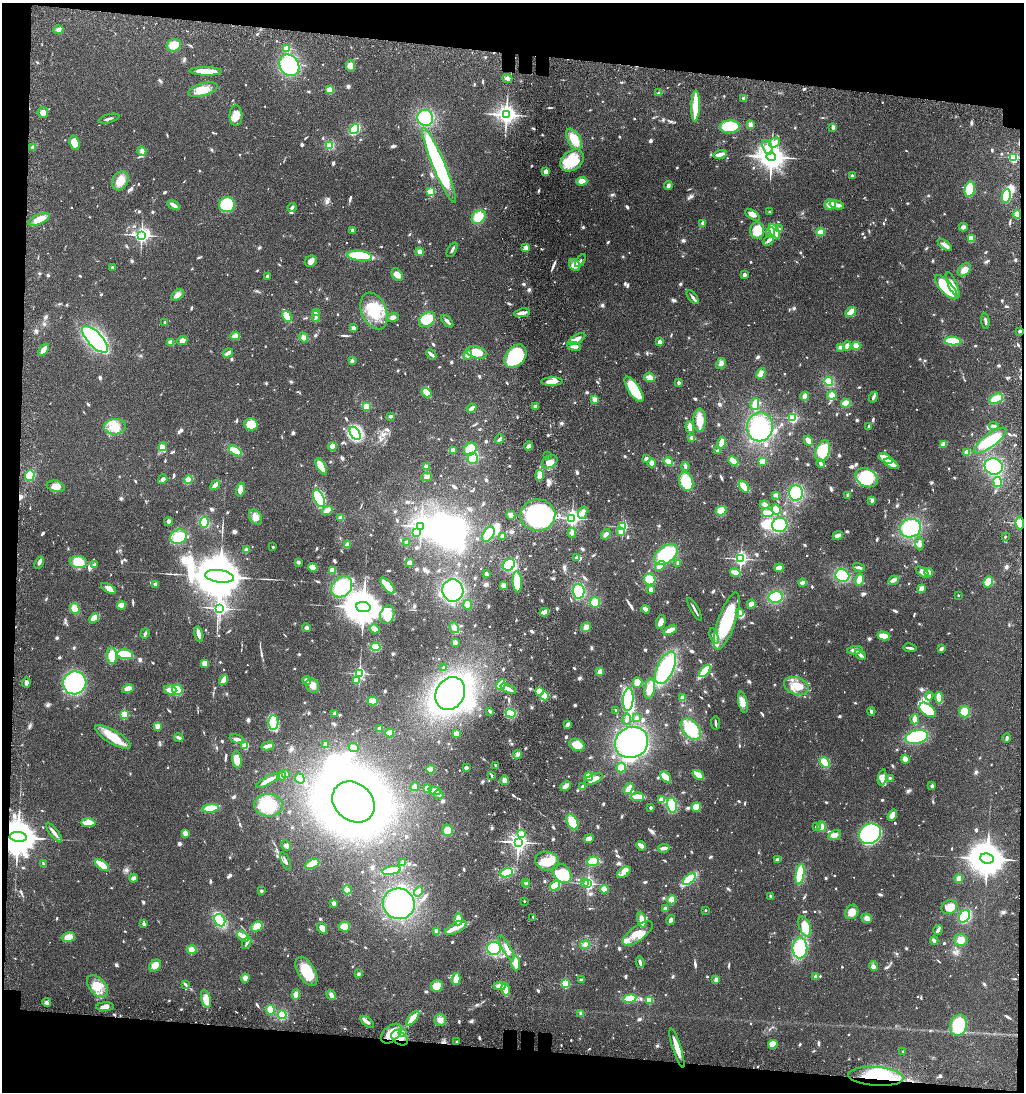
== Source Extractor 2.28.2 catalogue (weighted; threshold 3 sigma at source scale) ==
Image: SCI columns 251-4336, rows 159-4517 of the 4678 x 4675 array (HDU 1 of 3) = the unmasked area's bounding box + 8 px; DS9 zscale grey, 4 x 4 block average (1 PNG px = mean of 4 x 4 image px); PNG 1026 x 1094 px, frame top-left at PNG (2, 3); each listed source drawn as its Kron ellipse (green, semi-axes under 4 px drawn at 4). Shown black and unused: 11% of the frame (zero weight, under 3 of 4 exposures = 13% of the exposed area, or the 3 px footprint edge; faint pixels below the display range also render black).
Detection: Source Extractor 2.28.2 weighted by HDU 2 'WHT'. Background 0.119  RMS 0.0069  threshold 0.0312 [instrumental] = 3 sigma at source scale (4.5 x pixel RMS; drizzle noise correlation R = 1.50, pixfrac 1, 0.05/0.05 arcsec/px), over >= 5 px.
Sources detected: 1264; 29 inside a brighter object's white glare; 3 cosmic-ray / hot-pixel residue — neither listed nor drawn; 12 coinciding with a brighter row at this scale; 57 inside a brighter listed object's ellipse — not listed separately; of the other 1163, all 500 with FLUX_AUTO >= 9.83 (the completeness limit of this list) listed and drawn (663 fainter detections not listed), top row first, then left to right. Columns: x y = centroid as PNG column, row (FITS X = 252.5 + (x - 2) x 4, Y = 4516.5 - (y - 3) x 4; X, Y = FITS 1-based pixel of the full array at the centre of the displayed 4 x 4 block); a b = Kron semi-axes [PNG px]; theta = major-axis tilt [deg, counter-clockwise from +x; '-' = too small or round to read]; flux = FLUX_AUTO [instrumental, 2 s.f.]
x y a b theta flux
58 30 5 4 - 17
174 45 7 6 - 55
287 49 2 2 - 180
289 65 11 9 -56 260
351 66 6 4 -85 17
206 71 16 4 -1 65
507 78 5 3 - 14
203 90 15 6 16 68
330 90 2 2 - 190
659 93 3 2 - 12
744 98 2 2 - 38
695 106 15 2 88 250
43 112 6 5 - 26
506 115 3 3 - 2800
236 116 10 6 -89 48
425 118 8 8 - 190
109 119 11 2 14 12
750 124 2 2 - 100
730 127 10 6 2 170
833 127 3 2 - 16
354 129 5 3 - 210
574 139 11 6 -61 74
775 142 6 4 36 16
75 143 7 5 -73 62
329 145 4 3 - 56
32 147 2 2 - 12
767 147 7 4 -68 20
142 151 5 4 - 13
720 154 7 2 16 32
771 157 5 4 - 6800
1013 158 2 2 - 490
572 160 13 9 39 140
439 165 40 6 -67 730
546 171 2 2 - 100
852 176 2 2 - 22
120 181 10 7 63 59
582 181 5 4 - 34
668 185 4 3 - 15
970 189 8 5 78 120
431 192 2 2 - 290
1006 196 7 4 80 110
830 204 6 5 - 32
173 205 6 3 -33 24
227 205 8 7 - 150
837 205 7 3 -16 31
292 207 4 2 - 10
769 211 2 2 - 15
1017 214 4 4 - 25
752 215 8 3 -30 22
479 217 8 6 48 79
39 219 11 5 25 55
703 223 4 3 - 16
963 227 4 4 - 12
780 229 2 2 - 13
352 230 2 2 - 38
757 231 8 7 - 71
774 231 8 3 -60 160
821 232 4 3 - 30
771 233 5 4 - 17
141 235 3 2 - 1700
971 238 4 3 - 34
769 240 6 3 44 14
945 245 8 3 -37 15
526 248 2 2 - 120
452 250 8 2 59 12
420 252 4 4 - 19
360 256 12 5 -6 170
311 261 6 5 - 21
580 261 7 2 56 10
575 265 6 5 - 40
112 267 2 2 - 24
964 270 7 5 42 45
397 275 7 5 -56 32
744 275 2 2 - 62
267 277 3 2 - 13
953 285 14 4 -65 31
946 287 15 6 -49 240
178 295 7 4 34 22
693 297 8 3 -53 14
374 311 19 12 -68 140
316 312 2 2 - 90
851 312 6 3 44 52
522 313 8 3 9 26
287 316 6 3 -60 79
316 316 5 2 - 12
393 318 6 4 19 18
427 319 9 6 39 130
447 321 8 3 -47 12
985 321 7 2 -82 11
165 322 2 2 - 15
353 328 2 2 - 68
1020 331 2 2 - 10
235 336 5 3 - 24
303 337 5 4 - 12
95 339 17 7 -46 530
577 339 9 4 29 23
182 341 5 4 - 24
953 341 8 4 -3 130
170 342 2 2 - 110
659 342 2 2 - 77
574 346 7 3 -7 15
847 346 4 3 - 19
856 346 4 3 - 35
840 347 3 2 - 15
44 350 7 3 53 47
477 352 11 5 -14 74
228 353 5 2 - 19
431 354 6 3 -47 11
468 355 4 3 - 16
515 356 13 9 50 300
352 361 2 2 - 48
721 364 6 4 58 14
761 374 5 3 - 31
649 377 5 4 - 26
552 381 11 3 1 48
829 381 4 3 - 66
679 382 2 2 - 39
634 389 15 5 -57 190
427 393 5 3 - 55
832 395 5 4 - 25
805 396 4 2 - 35
873 397 6 3 68 11
996 399 7 5 24 74
595 400 4 3 - 29
846 403 5 2 - 85
755 404 6 3 78 51
367 406 2 2 - 240
535 406 2 2 - 65
471 408 5 2 - 18
390 416 3 2 - 11
793 418 2 2 - 500
700 420 11 6 89 53
251 424 7 6 - 94
869 426 4 2 - 12
994 426 5 2 - 14
115 427 11 8 3 58
690 427 6 2 -85 42
760 427 14 13 - 280
355 433 7 4 -58 140
692 438 3 3 - 19
499 439 5 2 - 10
990 440 20 6 36 150
808 441 5 2 - 58
721 443 6 3 68 42
943 444 3 3 - 27
529 446 4 2 - 20
163 447 4 3 - 13
333 447 4 3 - 38
470 449 7 6 - 100
453 450 4 3 - 17
235 451 7 4 -33 87
718 451 3 2 - 17
823 451 11 7 69 150
967 452 2 2 - 140
547 456 2 2 - 11
473 458 6 5 - 85
886 458 7 3 -29 69
646 459 4 3 - 12
668 461 5 3 - 35
733 461 5 2 - 76
762 461 4 3 - 29
549 462 8 5 31 38
652 463 4 3 - 22
821 464 4 2 - 13
891 464 8 3 -28 52
685 466 4 2 - 12
994 466 9 8 - 230
321 467 9 4 -60 54
426 467 4 4 - 16
30 475 5 4 - 79
540 475 5 3 - 47
426 477 5 3 - 10
866 478 12 9 -29 170
163 479 5 3 - 12
189 480 4 3 - 52
686 482 9 7 -69 130
998 482 5 4 - 53
215 485 6 2 48 42
56 486 9 5 -14 39
744 487 6 3 -51 81
240 490 7 4 78 28
796 493 8 7 - 170
776 495 4 3 - 13
848 495 3 2 - 12
319 498 9 5 -64 230
872 500 3 2 - 14
765 505 5 2 - 19
776 509 5 4 - 54
327 510 5 4 - 13
721 511 5 4 - 58
583 513 6 4 65 31
768 513 6 3 -11 66
511 515 5 3 - 28
538 515 17 15 2 520
255 517 8 5 -55 29
341 518 4 4 - 13
572 518 2 2 - 1700
169 521 4 3 - 10
204 522 5 4 - 78
1020 523 6 4 -87 46
780 525 8 7 - 180
421 526 3 3 - 2100
623 527 2 2 - 550
910 528 10 9 - 190
621 532 2 2 - 96
416 533 4 4 - 24
572 533 5 4 - 12
488 534 8 5 56 88
606 534 6 3 55 14
838 535 5 3 - 18
502 536 4 2 - 18
179 537 8 7 - 100
1005 537 2 2 - 10
407 542 3 2 - 13
919 544 6 3 -87 18
347 545 4 3 - 20
273 547 2 2 - 18
246 550 4 3 - 17
666 554 13 8 36 220
577 558 3 2 - 14
741 559 2 2 - 1200
78 562 9 6 -9 80
298 562 3 3 - 11
39 563 6 2 68 16
409 563 3 3 - 24
678 563 4 2 - 12
95 565 2 2 - 39
509 565 6 5 - 120
660 566 5 2 - 66
859 567 6 2 -16 13
313 568 5 4 - 39
779 568 4 2 - 34
332 570 4 3 - 47
735 572 5 3 - 44
922 572 7 3 -36 18
929 572 4 3 - 17
486 574 3 2 - 10
842 575 7 6 - 160
219 576 14 6 -8 39000
650 580 6 5 - 71
859 580 6 4 75 48
894 580 5 3 - 12
517 582 11 4 -85 110
988 582 6 4 67 43
803 583 4 3 - 20
155 584 2 2 - 37
387 586 10 4 -49 75
504 586 3 3 - 26
342 587 12 9 45 190
108 588 8 4 -28 17
921 589 4 2 - 45
651 590 2 2 - 91
453 591 11 10 - 350
579 591 7 6 - 170
958 595 2 2 - 11
775 597 7 5 9 130
595 602 5 5 - 56
751 604 4 3 - 27
468 605 5 3 - 48
121 606 4 3 - 49
363 607 7 5 -7 16000
220 608 3 2 - 1400
75 609 5 4 - 58
646 609 4 3 - 26
695 609 13 2 -61 14
544 612 5 3 - 36
740 613 4 3 - 38
387 615 9 7 71 82
94 618 5 3 - 63
727 621 30 8 71 320
661 622 7 4 75 25
586 627 5 4 - 26
307 628 4 4 - 11
454 628 6 4 -58 23
374 629 5 2 - 42
670 630 7 3 27 37
145 634 5 2 - 11
199 634 8 2 -77 38
714 636 8 3 -75 12
884 636 6 3 -14 62
455 642 3 2 - 17
375 647 5 4 - 88
910 648 6 2 -9 12
941 649 4 3 - 10
855 650 8 4 6 18
125 654 8 5 -6 100
860 655 6 3 -40 15
112 656 8 5 -86 77
205 663 4 3 - 35
444 667 2 2 - 10
666 668 17 8 65 330
600 671 3 3 - 28
705 671 7 3 47 140
359 673 2 2 - 820
223 680 5 2 - 53
307 680 4 3 - 13
356 680 3 3 - 32
26 682 5 3 - 16
637 682 5 5 - 36
74 683 12 11 - 410
501 685 5 3 - 82
313 686 7 6 - 30
796 686 12 8 -19 68
128 688 6 4 16 32
650 688 10 5 81 55
508 689 8 2 -25 26
170 690 6 4 -17 40
177 690 5 5 - 78
539 691 2 2 - 140
450 694 17 14 59 570
545 696 4 4 - 75
929 696 4 3 - 14
682 697 3 3 - 11
939 698 6 3 -83 83
628 699 11 5 86 310
373 701 5 3 - 73
743 702 11 4 -76 40
616 710 3 2 - 11
927 710 9 5 -37 160
490 711 3 2 - 11
871 711 4 2 - 10
965 711 6 5 - 53
335 713 4 3 - 9.8
511 713 5 4 - 110
124 715 2 2 - 320
636 718 2 2 - 39
627 719 5 4 - 14
915 719 5 2 - 57
273 723 7 5 89 32
716 723 6 2 -84 10
567 725 4 3 - 18
157 726 2 2 - 130
380 728 2 2 - 54
691 729 12 8 -50 160
390 733 4 2 - 55
456 734 3 3 - 33
113 737 20 6 -31 96
917 737 11 6 12 310
179 738 4 2 - 17
1007 738 4 2 - 10
237 739 7 2 -15 16
632 742 17 15 29 570
325 745 4 2 - 13
577 745 8 5 -24 56
245 746 2 2 - 210
268 746 6 3 15 23
354 747 5 3 - 34
518 754 4 3 - 14
905 759 4 4 - 23
237 760 9 4 -80 49
825 762 6 4 -51 54
496 766 4 2 - 12
466 768 2 2 - 17
621 768 5 4 - 37
430 769 4 3 - 23
285 774 2 2 - 60
698 775 6 2 -36 87
282 776 4 2 - 18
492 776 2 2 - 11
589 777 4 3 - 80
666 777 6 2 -43 83
882 777 8 3 79 16
890 778 2 2 - 13
300 779 5 4 - 38
594 779 10 4 23 36
268 780 13 3 29 45
505 780 5 3 - 22
565 786 6 3 42 21
932 786 2 2 - 13
414 787 4 3 - 18
582 787 3 2 - 22
427 788 4 3 - 40
629 788 6 3 56 38
435 790 6 4 -17 18
439 795 5 3 - 16
638 797 6 3 -2 67
662 800 4 3 - 43
353 802 23 18 -41 4100
268 805 14 11 -4 130
672 805 7 5 -76 100
651 807 2 2 - 43
696 807 5 4 - 47
210 808 8 4 8 91
892 815 6 4 57 28
572 822 8 5 -61 94
88 823 7 4 -2 50
821 826 5 4 - 15
816 827 2 2 - 11
448 830 5 5 - 39
54 832 12 2 -52 24
185 833 3 2 - 32
522 833 2 2 - 32
870 834 11 10 - 710
835 835 7 4 24 23
18 837 8 5 -5 20000
589 838 5 3 - 18
518 842 3 3 - 2400
286 846 6 3 -47 10
641 846 5 2 - 26
664 848 6 2 9 25
987 858 7 5 -7 14000
778 859 4 3 - 11
285 861 9 2 -67 13
547 861 12 9 -12 69
593 861 6 4 5 92
402 863 3 2 - 20
44 864 4 2 - 13
312 864 7 3 23 100
102 865 8 3 -38 89
392 870 9 3 11 140
624 872 7 4 35 23
506 873 6 3 19 130
562 873 11 8 -47 89
800 874 10 4 81 190
133 878 4 3 - 12
689 879 7 3 41 180
959 879 4 2 - 43
526 882 2 2 - 71
584 883 2 2 - 17
588 883 2 2 - 970
527 885 4 2 - 17
555 886 5 4 - 89
604 889 4 4 - 37
347 890 4 3 - 17
261 891 2 2 - 32
419 891 5 4 - 22
771 896 3 2 - 11
672 900 4 4 - 45
524 901 2 2 - 11
334 903 4 3 - 12
399 904 16 15 - 420
949 907 8 6 26 57
665 909 3 2 - 23
705 910 2 2 - 14
852 912 7 6 - 46
964 916 7 5 57 210
533 917 2 2 - 16
867 918 5 4 - 17
458 919 6 3 87 65
220 920 6 5 - 75
642 920 7 3 -74 60
671 920 5 3 - 16
144 924 2 2 - 29
257 926 6 4 31 41
344 926 6 5 - 46
805 926 10 5 -69 76
322 928 6 4 -55 25
456 928 11 5 26 31
938 930 5 2 - 19
437 931 4 2 - 29
638 934 18 7 36 67
243 936 7 3 -36 19
68 937 7 5 13 38
961 940 7 6 - 35
934 941 4 2 - 19
247 943 6 2 65 13
585 944 5 3 - 13
494 948 7 6 - 140
506 948 14 3 -60 27
800 948 10 7 89 190
192 950 5 4 - 31
640 962 6 2 -78 11
516 963 7 3 -88 47
155 966 7 5 48 30
874 966 5 3 - 11
306 971 16 8 -59 120
358 974 2 2 - 14
816 977 2 2 - 55
245 978 4 4 - 23
456 979 6 3 74 56
582 980 4 2 - 11
716 980 3 3 - 15
565 983 2 2 - 460
185 984 3 2 - 13
97 986 13 8 -47 67
437 986 6 5 - 54
499 986 6 2 -1 47
505 989 6 3 -78 69
296 994 5 3 - 20
331 995 5 3 - 18
206 999 9 4 -75 45
630 999 6 4 10 71
649 1000 2 2 - 230
47 1003 4 4 - 13
105 1007 9 4 2 28
270 1010 5 3 - 56
581 1013 3 3 - 11
282 1015 4 4 - 73
413 1018 9 3 50 84
440 1020 6 5 - 21
367 1022 8 3 -39 18
959 1025 11 8 76 180
402 1032 3 3 - 12
391 1034 12 7 43 74
399 1038 9 6 -38 52
457 1042 2 2 - 24
773 1044 4 4 - 47
677 1048 20 3 -72 68
903 1052 2 2 - 16
876 1076 27 9 -4 220
Overlapping masked pixels (flux is a lower limit): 5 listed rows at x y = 1020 331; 1020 523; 18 837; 399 1038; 876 1076
Diffuse or blended objects may show on this block-average render without a row.